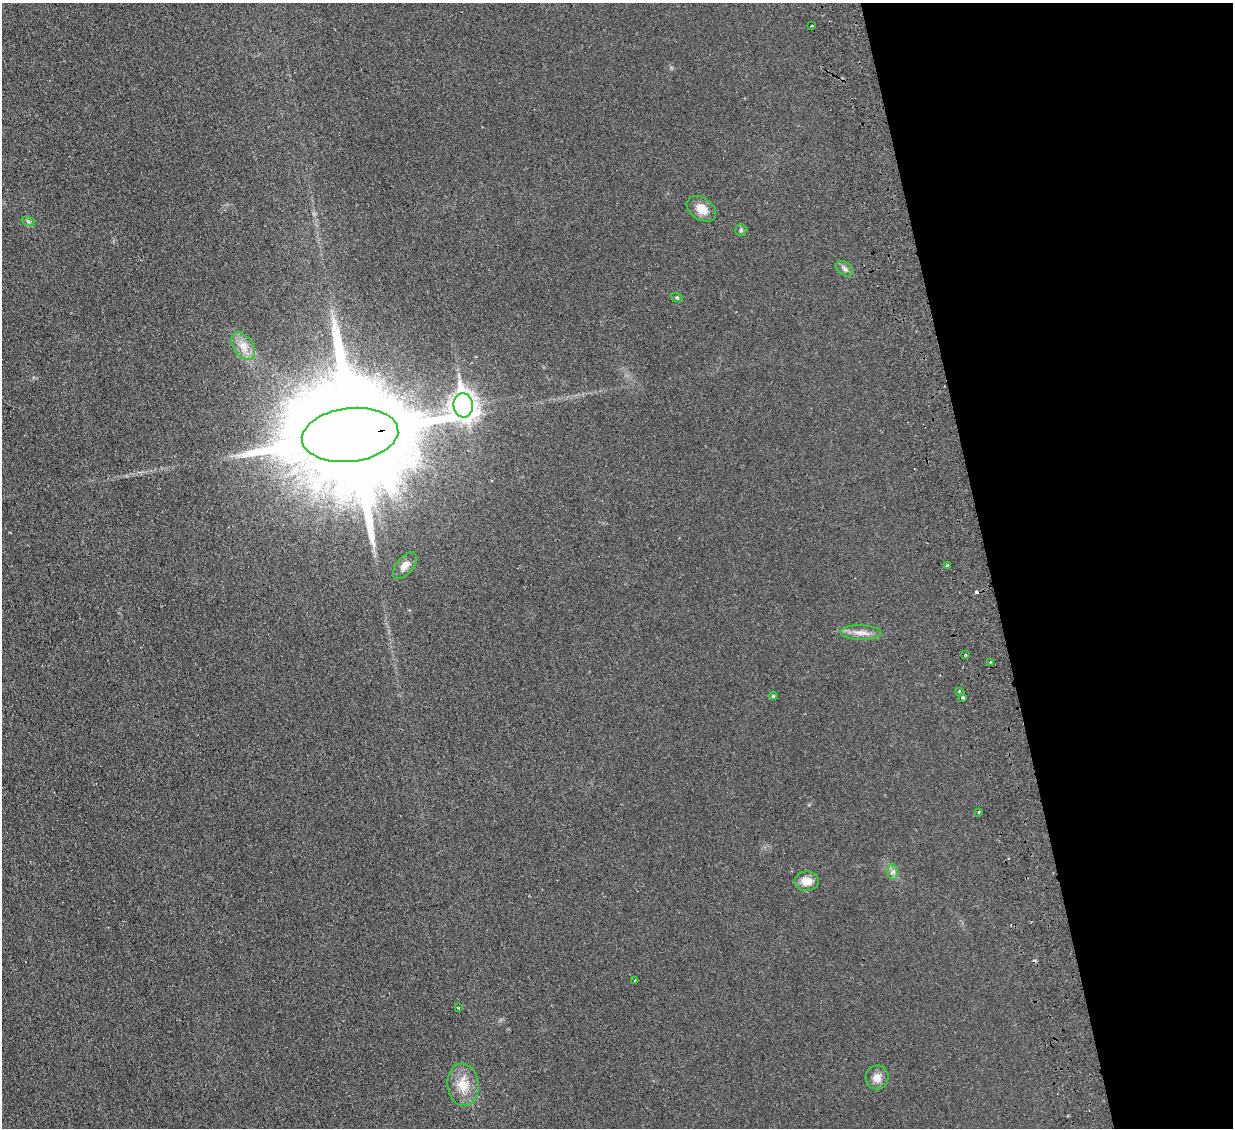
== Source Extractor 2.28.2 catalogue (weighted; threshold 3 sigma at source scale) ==
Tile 12 of 4 x 4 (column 4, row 3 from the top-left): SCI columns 3750-4980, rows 1286-2411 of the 5040 x 4933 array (HDU 1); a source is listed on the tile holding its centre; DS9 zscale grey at full resolution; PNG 1235 x 1130 px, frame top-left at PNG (2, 3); each listed source drawn as its Kron ellipse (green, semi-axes under 4 px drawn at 4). Shown black and unused: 20% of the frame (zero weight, under 2 of 3 exposures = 3% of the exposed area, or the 3 px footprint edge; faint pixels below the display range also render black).
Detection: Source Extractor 2.28.2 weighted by HDU 2 'WHT'; one run over the whole footprint, this tile lists its part. Background 0.0363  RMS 0.0063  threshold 0.0285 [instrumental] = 3 sigma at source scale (4.5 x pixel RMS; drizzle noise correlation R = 1.50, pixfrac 1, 0.05/0.05 arcsec/px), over >= 5 px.
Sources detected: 26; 2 cosmic-ray / hot-pixel residue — neither listed nor drawn; the other 24 listed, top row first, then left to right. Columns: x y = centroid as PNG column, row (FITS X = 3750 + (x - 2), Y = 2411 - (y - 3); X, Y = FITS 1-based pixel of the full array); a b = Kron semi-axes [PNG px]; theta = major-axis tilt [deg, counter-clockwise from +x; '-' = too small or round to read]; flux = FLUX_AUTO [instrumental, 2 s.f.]
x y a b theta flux
812 26 3 2 - 0.83
701 209 16 11 -33 7.9
28 221 7 4 -20 1
741 230 6 5 - 1
844 269 9 6 -40 1.9
677 298 6 4 -19 0.81
243 346 15 9 -54 6.2
463 405 12 9 -83 560
350 435 48 27 7 30000
947 565 3 3 - 2.2
405 566 16 8 51 4.9
861 633 20 7 -2 5.2
966 654 3 3 - 1.5
991 662 3 3 - 2.3
959 692 3 3 - 1.9
773 696 4 4 - 0.77
963 698 3 3 - 1.1
979 812 4 3 - 0.59
893 872 7 5 89 1.8
807 881 12 9 -1 7
635 981 3 3 - 1.2
458 1008 3 3 - 0.56
877 1077 12 11 - 4.4
463 1085 21 15 -83 12
Overlapping masked pixels (flux is a lower limit): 1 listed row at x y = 350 435